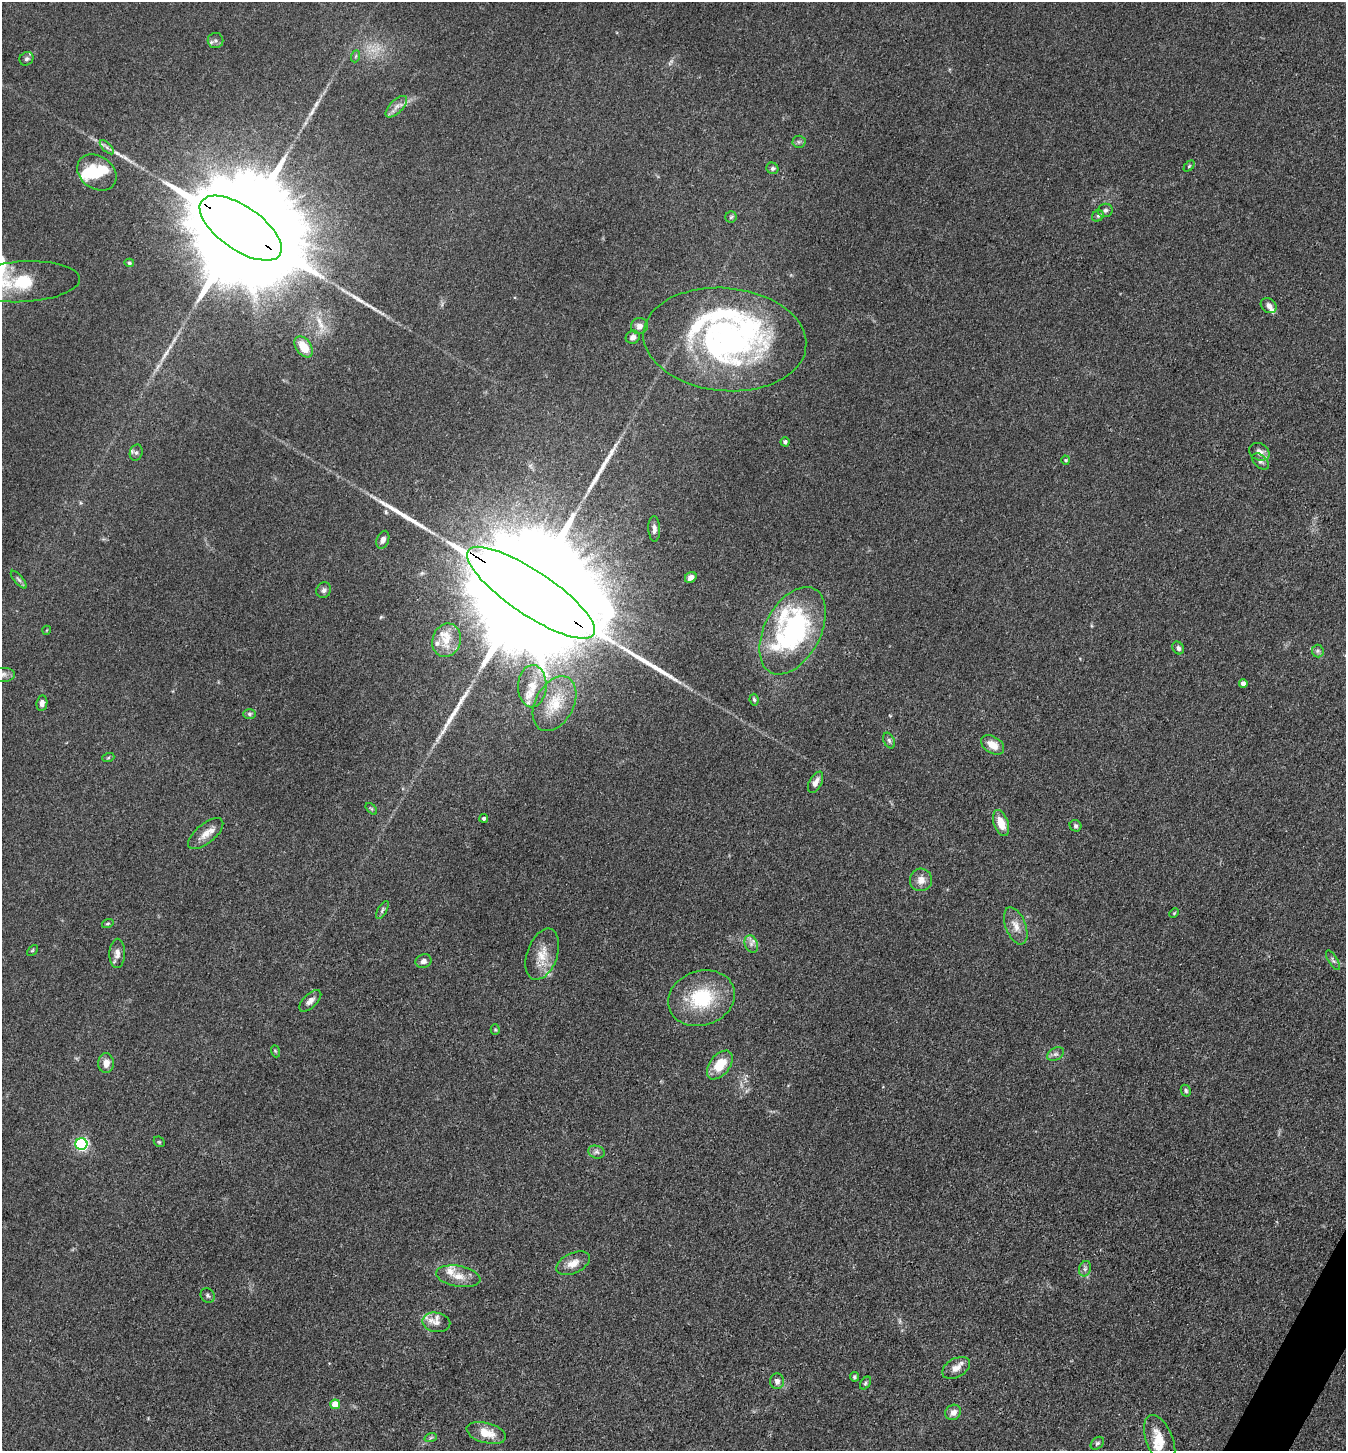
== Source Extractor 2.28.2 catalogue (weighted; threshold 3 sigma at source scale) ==
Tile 6 of 4 x 4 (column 2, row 2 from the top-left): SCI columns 1631-2974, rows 2903-4351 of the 5809 x 5802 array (HDU 1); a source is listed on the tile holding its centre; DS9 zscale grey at full resolution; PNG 1348 x 1453 px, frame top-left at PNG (2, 2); each listed source drawn as its Kron ellipse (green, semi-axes under 4 px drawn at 4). Shown black and unused: <1% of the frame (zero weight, under 3 of 4 exposures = <1% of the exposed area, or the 3 px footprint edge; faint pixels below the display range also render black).
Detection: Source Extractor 2.28.2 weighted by HDU 2 'WHT'; one run over the whole footprint, this tile lists its part. Background 0.0789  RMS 0.0063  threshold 0.0282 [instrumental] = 3 sigma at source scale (4.5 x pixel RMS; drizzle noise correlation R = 1.50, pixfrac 1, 0.05/0.05 arcsec/px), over >= 5 px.
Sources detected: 110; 1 too faint to see at this stretch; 2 inside a brighter object's white glare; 7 long thin detections or spike segments (spike, bleed or trail) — neither listed nor drawn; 11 inside a brighter listed object's ellipse — not listed separately; the other 89 listed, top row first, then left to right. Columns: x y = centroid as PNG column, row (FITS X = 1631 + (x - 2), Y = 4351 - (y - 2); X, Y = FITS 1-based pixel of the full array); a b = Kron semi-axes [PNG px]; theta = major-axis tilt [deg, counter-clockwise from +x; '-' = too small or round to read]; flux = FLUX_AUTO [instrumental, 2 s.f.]
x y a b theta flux
215 40 8 7 - 2.2
356 56 6 4 71 0.86
26 59 7 6 - 1.7
396 107 13 6 45 3.8
799 142 6 6 - 1.4
107 147 9 3 -45 1.5
1189 166 6 4 45 0.84
772 168 6 5 - 1.4
97 173 21 16 -36 19
1105 210 7 6 - 1.8
1098 216 6 5 - 1.1
731 217 6 5 - 1.1
241 228 47 22 -35 36000
129 263 5 4 - 0.76
23 282 57 20 3 32
1269 306 8 6 -37 2.9
639 326 8 8 - 3.2
633 337 7 6 - 2.7
725 339 82 51 -5 180
304 347 12 7 -55 13
785 442 4 4 - 1.8
1259 452 11 8 -26 4.1
136 453 8 6 74 1.6
1066 460 4 4 - 0.7
1260 461 10 6 -44 2.2
654 529 13 6 -87 2.9
383 540 9 6 69 2.6
691 577 6 5 - 3.5
19 580 11 4 -49 1.6
324 590 8 7 - 2.2
531 593 75 22 -34 63000
47 630 4 3 - 0.44
793 631 47 28 62 110
447 640 17 14 72 9
1178 648 7 5 -53 1.8
1318 651 6 6 - 1.4
3 674 12 7 0 2.8
1243 684 4 4 - 3.5
532 686 21 14 88 13
754 700 6 4 -83 1.1
42 703 8 5 82 2.9
555 704 29 19 62 21
250 714 6 5 - 1.3
889 741 8 5 -63 1.5
993 745 13 8 -32 7.6
108 758 6 4 20 0.75
816 782 11 6 62 4.1
371 809 7 4 -45 0.94
484 818 4 4 - 1.5
1001 823 13 7 -71 9.4
1075 826 6 5 - 1.4
206 834 21 9 39 6.8
921 880 11 11 - 5.4
382 910 10 4 61 1.4
1174 913 5 3 - 0.58
108 923 6 4 18 0.73
1016 926 19 10 -68 6.9
751 944 9 6 -70 2.6
32 950 6 4 45 0.72
117 953 15 8 88 4
542 954 26 15 71 12
1333 960 11 4 -59 1.6
423 961 8 6 19 2.6
701 998 34 27 18 39
310 1001 14 6 45 3.3
495 1030 5 4 - 0.7
275 1051 6 3 -71 0.71
1055 1054 9 6 25 2.2
106 1063 10 8 -88 5.2
720 1065 16 10 52 15
1186 1091 6 4 -61 1.1
159 1142 6 5 - 0.72
81 1144 6 6 - 110
596 1152 8 6 -14 2.1
573 1263 18 10 26 6.7
1085 1269 8 6 70 1.7
458 1276 22 10 -10 8.1
208 1296 7 6 - 1.6
436 1322 14 9 -11 5.3
956 1368 15 9 29 5.5
854 1377 5 4 - 1.1
777 1381 8 7 - 2.7
865 1383 7 4 54 1.1
335 1404 5 4 - 13
953 1412 8 7 - 4
486 1433 20 10 -15 11
431 1437 6 4 20 0.96
1160 1440 26 13 -68 13
1097 1443 7 5 44 1.4
Overlapping masked pixels (flux is a lower limit): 2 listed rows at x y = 241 228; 531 593
Isophote crosses this tile's border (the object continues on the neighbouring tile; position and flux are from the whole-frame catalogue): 2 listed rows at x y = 23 282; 3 674